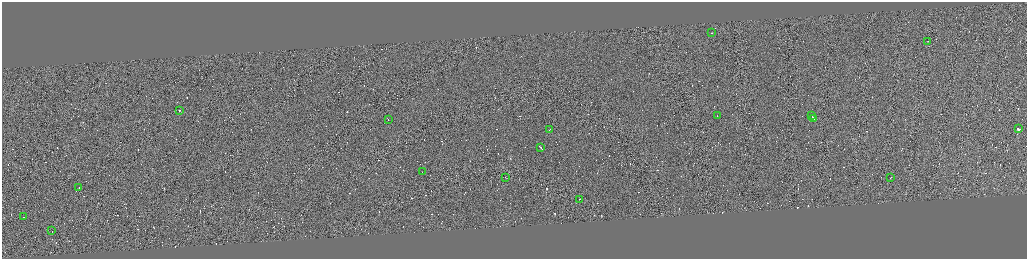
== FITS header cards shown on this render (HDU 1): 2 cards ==
NAXIS1  =                 4100
NAXIS2  =                 1026

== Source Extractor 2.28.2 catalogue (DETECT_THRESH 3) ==
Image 4100 x 1026 px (HDU 1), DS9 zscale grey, zoomed out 1/4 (1 PNG px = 4 x 4 image px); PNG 1029 x 261 px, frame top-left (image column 1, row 1025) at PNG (2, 2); each listed source drawn as its Kron ellipse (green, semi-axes under 4 px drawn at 4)
Background 0.714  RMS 4.1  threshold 12.4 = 3 sigma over >= 5 px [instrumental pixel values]
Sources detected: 538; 521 cannot appear on this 1/4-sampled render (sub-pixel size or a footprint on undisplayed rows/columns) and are neither listed nor drawn; the other 17 listed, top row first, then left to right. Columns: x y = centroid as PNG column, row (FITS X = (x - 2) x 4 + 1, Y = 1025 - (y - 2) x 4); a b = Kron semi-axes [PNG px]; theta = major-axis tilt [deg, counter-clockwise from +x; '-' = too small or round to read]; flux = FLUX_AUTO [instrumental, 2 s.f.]
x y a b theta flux
712 32 2 1 - 1.6e+04
928 41 3 1 - 2.4e+04
180 110 2 1 - 3.8e+03
718 116 2 1 - 7.5e+03
812 116 3 1 - 1.3e+05
814 118 3 1 - 1.5e+05
389 119 2 1 - 2.0e+04
1019 128 3 1 - 2.4e+06
550 129 2 1 - 1.3e+04
541 147 3 1 - 4.3e+04
423 171 2 1 - 1.7e+04
506 177 2 1 - 2.1e+04
891 177 2 1 - 1.1e+04
79 188 3 1 - 2.7e+04
580 199 2 1 - 1.3e+04
24 216 2 1 - 1.5e+04
52 231 2 1 - 2.3e+04
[521 sub-pixel or undisplayed-footprint detections neither listed nor drawn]